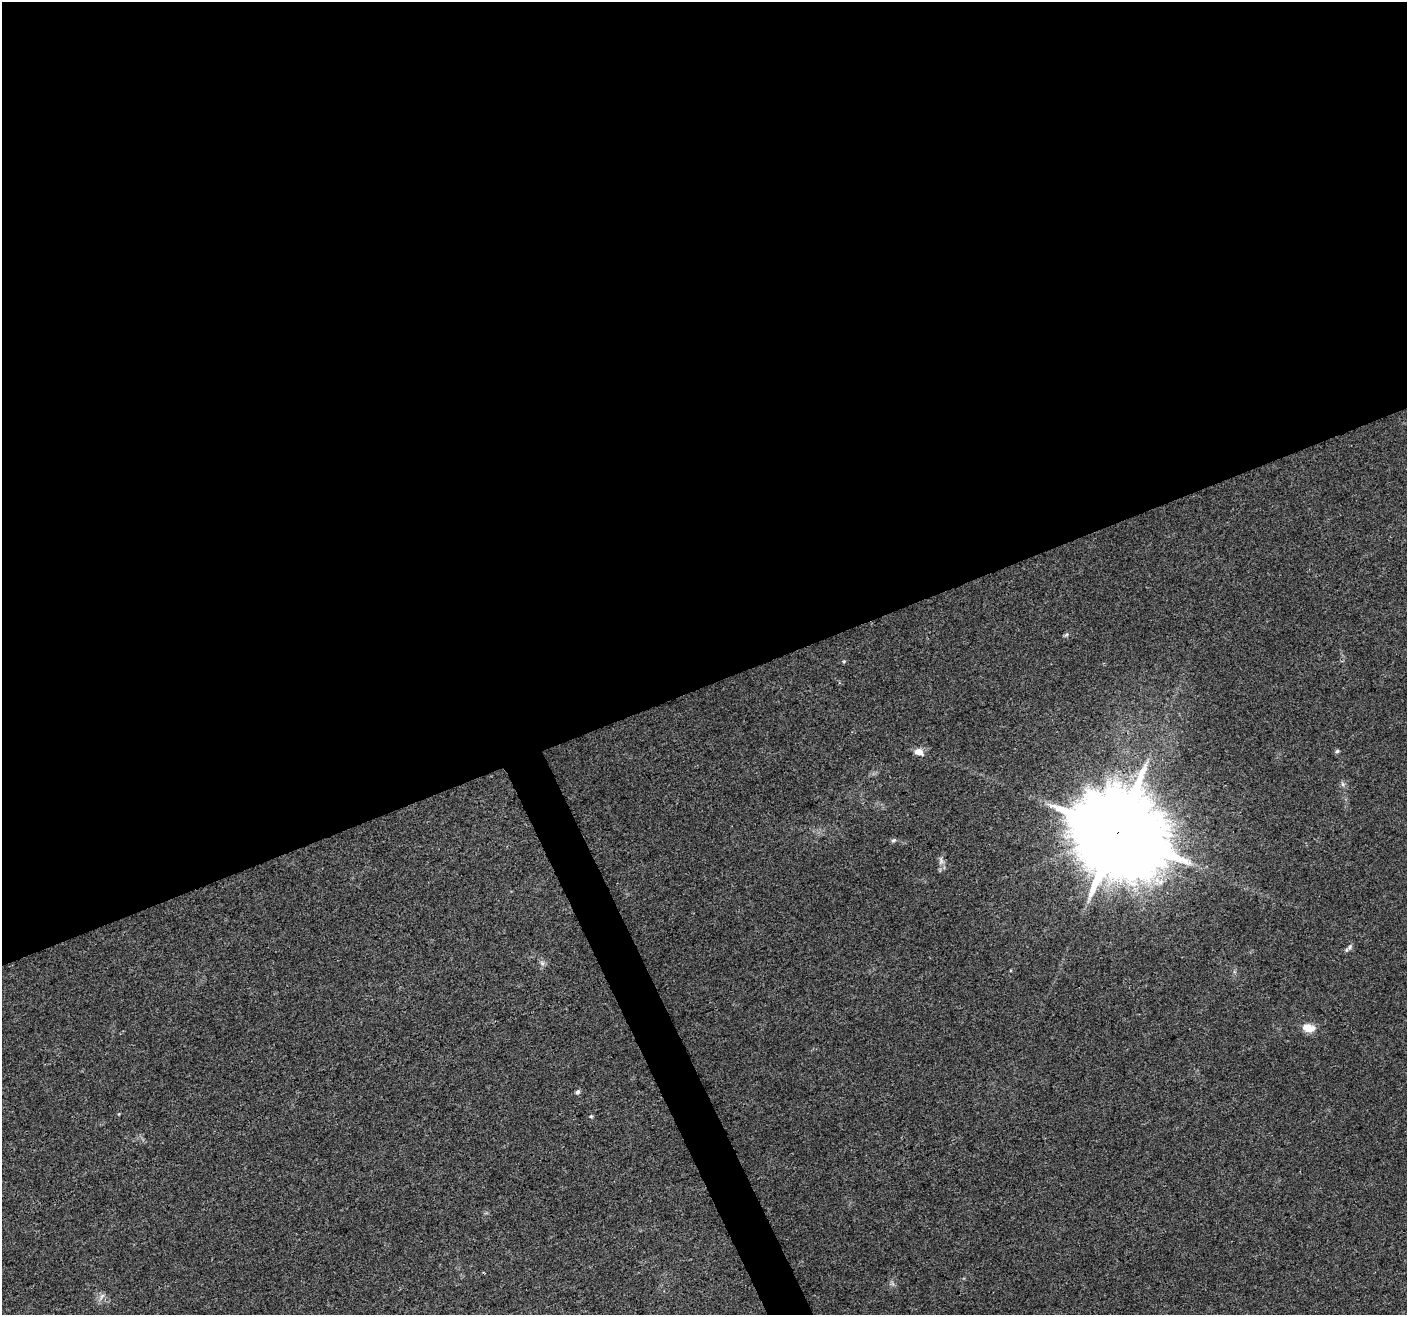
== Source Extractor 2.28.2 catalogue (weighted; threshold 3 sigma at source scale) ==
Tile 2 of 4 x 4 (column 2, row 1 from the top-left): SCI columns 1406-2810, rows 4025-5337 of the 5624 x 5482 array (HDU 1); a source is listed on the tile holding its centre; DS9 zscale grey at full resolution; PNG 1409 x 1317 px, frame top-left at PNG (2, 2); no overlay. Shown black and unused: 54% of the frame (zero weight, under 3 of 4 exposures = <1% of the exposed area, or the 3 px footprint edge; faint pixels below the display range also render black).
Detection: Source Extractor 2.28.2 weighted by HDU 2 'WHT'; one run over the whole footprint, this tile lists its part. Background 0.0295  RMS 0.0046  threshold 0.0208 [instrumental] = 3 sigma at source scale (4.5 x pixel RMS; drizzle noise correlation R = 1.50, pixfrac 1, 0.0396/0.0396 arcsec/px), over >= 5 px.
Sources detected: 14; all 14 listed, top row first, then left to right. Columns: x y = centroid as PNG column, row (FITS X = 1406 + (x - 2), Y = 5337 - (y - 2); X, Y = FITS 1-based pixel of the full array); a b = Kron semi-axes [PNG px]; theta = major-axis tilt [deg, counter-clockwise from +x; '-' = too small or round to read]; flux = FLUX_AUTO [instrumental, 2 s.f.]
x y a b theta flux
1066 634 7 4 44 0.8
844 661 5 4 - 0.57
1337 751 5 5 - 0.89
919 752 12 8 -24 3.4
1343 784 6 6 - 1.1
1117 833 24 23 - 8800
893 840 7 5 20 0.83
941 861 12 7 -84 2.1
1350 947 9 5 59 1.3
542 963 8 4 -45 1.1
1308 1028 11 8 -13 7.5
578 1092 6 5 - 1.1
591 1116 5 4 - 0.55
102 1296 10 4 55 1.5
Overlapping masked pixels (flux is a lower limit): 1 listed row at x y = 1117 833